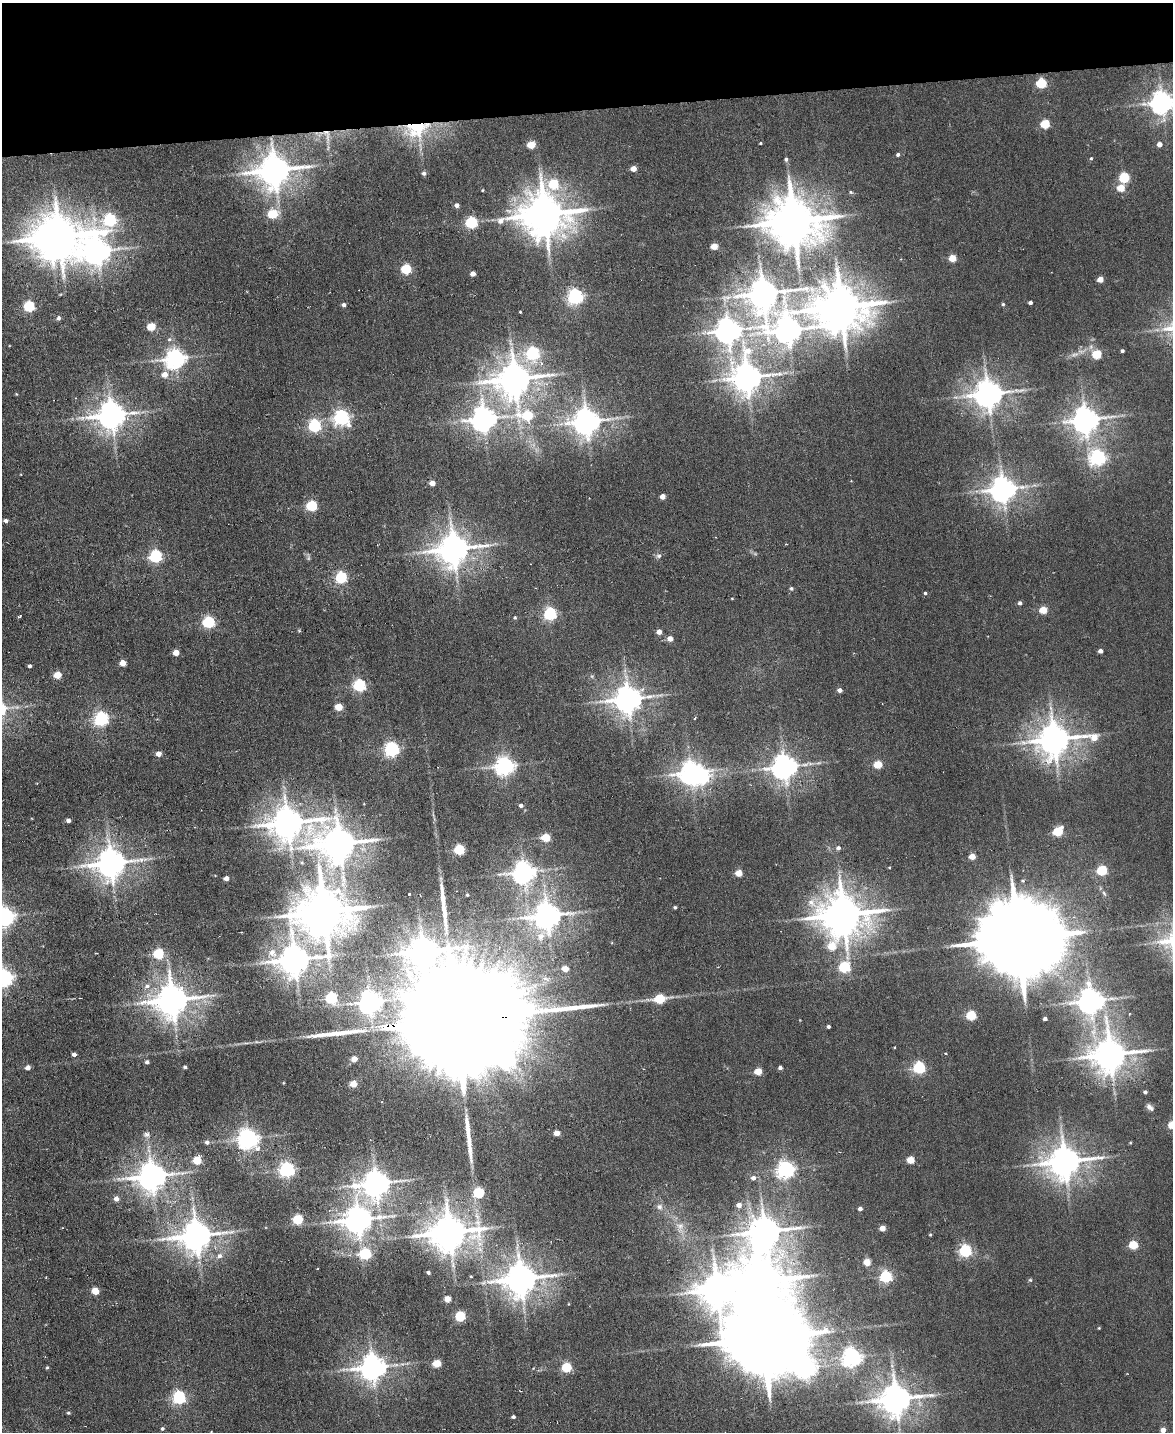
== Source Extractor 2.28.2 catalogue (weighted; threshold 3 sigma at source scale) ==
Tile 3 of 4 x 3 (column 3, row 1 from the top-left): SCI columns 2341-3511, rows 3098-4527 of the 4681 x 4658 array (HDU 1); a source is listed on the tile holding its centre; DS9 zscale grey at full resolution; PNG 1175 x 1434 px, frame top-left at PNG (2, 3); no overlay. Shown black and unused: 7% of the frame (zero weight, under 3 of 6 exposures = <1% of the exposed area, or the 3 px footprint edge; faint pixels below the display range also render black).
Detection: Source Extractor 2.28.2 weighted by HDU 2 'WHT'; one run over the whole footprint, this tile lists its part. Background 0.00663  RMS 0.0082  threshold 0.0334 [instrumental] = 3 sigma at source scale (4.09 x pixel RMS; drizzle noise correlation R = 1.36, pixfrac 0.8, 0.05/0.05 arcsec/px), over >= 5 px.
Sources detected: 217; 1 too faint to see at this stretch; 4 inside a brighter object's white glare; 3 long thin detections or spike segments (spike, bleed or trail) — not listed; the other 209 listed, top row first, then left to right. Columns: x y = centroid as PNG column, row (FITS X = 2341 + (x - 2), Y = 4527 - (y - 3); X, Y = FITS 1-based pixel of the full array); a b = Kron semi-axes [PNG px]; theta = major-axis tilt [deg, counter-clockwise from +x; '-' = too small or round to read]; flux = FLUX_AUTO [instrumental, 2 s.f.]
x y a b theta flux
1041 83 5 5 - 55
1162 102 7 7 - 670
1045 124 5 5 - 36
417 129 35 23 16 47
326 133 11 6 -11 4.8
761 143 3 3 - 0.79
1159 144 5 4 - 5
531 145 5 4 - 24
898 154 5 4 - 1.7
1091 158 5 4 - 0.86
786 159 5 5 - 1.6
633 169 4 4 - 8
275 170 11 9 11 1600
424 173 5 4 - 2.3
1124 178 5 5 - 62
553 184 6 5 - 40
1121 188 5 5 - 18
482 190 4 3 - 0.58
851 192 6 4 -23 1.1
457 205 4 4 - 3.2
273 214 6 5 - 41
545 214 14 12 0 2900
110 220 11 7 42 130
794 221 15 13 -8 3900
471 223 5 5 - 97
59 236 11 9 -77 2600
714 246 5 4 - 13
97 251 19 13 3 920
952 258 5 4 - 17
406 269 5 5 - 56
473 274 4 4 - 5.1
1100 279 4 4 - 9.6
763 293 10 9 - 1400
575 296 6 6 - 260
1030 303 4 3 - 2.2
1003 304 4 4 - 1.1
344 305 4 4 - 2.2
29 306 5 5 - 75
841 307 16 13 -2 3500
520 312 3 2 - 0.69
58 318 5 4 - 2.2
151 327 5 4 - 28
728 330 9 8 - 850
788 330 11 9 -2 1000
169 339 7 6 - 2
1122 351 3 3 - 1.5
533 353 6 6 - 120
1097 354 5 5 - 40
175 359 7 6 - 450
165 375 6 5 - 8.2
747 377 10 9 - 1300
515 379 11 9 13 1800
16 394 4 3 - 0.59
988 394 9 8 - 1200
112 415 9 8 - 1200
527 416 10 6 -26 49
341 417 6 6 - 260
484 419 8 7 - 830
1085 420 8 8 - 1000
586 421 8 8 - 1000
315 426 6 5 - 110
1098 458 6 6 - 250
432 483 4 4 - 8
1003 489 8 7 - 960
662 496 4 4 - 7.2
312 506 5 5 - 74
6 520 4 3 - 2.6
454 549 10 9 - 1500
156 556 6 5 - 130
659 556 7 5 22 1.8
341 577 5 5 - 100
791 588 6 5 - 1.3
925 593 4 4 - 1.2
1020 603 4 4 - 2.3
1043 610 5 4 - 24
550 614 5 5 - 140
19 616 4 2 - 0.94
515 618 4 4 - 1.1
209 622 6 5 - 100
659 632 4 4 - 6.2
670 639 4 4 - 6.8
1100 651 4 4 - 3.8
176 653 4 4 - 11
123 663 5 4 - 11
30 666 3 3 - 2
57 675 5 4 - 20
359 685 5 5 - 110
840 690 4 4 - 3.8
628 699 8 8 - 1100
339 707 5 4 - 23
695 718 5 2 - 0.72
101 719 6 6 - 200
1054 739 14 9 4 1600
392 749 6 6 - 210
158 754 4 4 - 6.6
878 764 5 4 - 29
505 766 7 6 - 420
784 767 8 7 - 850
691 772 7 7 - 650
521 805 4 4 - 2.9
68 820 4 4 - 2.5
288 823 12 10 0 1600
1058 831 6 5 - 45
546 838 5 5 - 28
339 844 12 10 3 1900
838 848 5 5 - 2.2
459 850 5 5 - 55
972 856 4 4 - 11
111 863 10 8 10 1300
1102 870 5 5 - 58
524 872 7 7 - 630
739 873 5 4 - 16
226 878 4 4 - 5.1
1104 893 7 4 -46 1.4
467 895 3 3 - 0.9
675 907 4 3 - 1.3
324 912 14 13 - 4000
843 915 13 11 -3 2800
5 916 7 6 - 450
547 916 9 8 - 1000
541 936 15 10 64 7.6
1019 939 26 19 1 14000
832 946 16 10 -22 25
423 951 9 8 - 1200
272 953 12 9 -46 7.1
158 954 5 5 - 61
295 960 9 8 - 1500
844 967 5 5 - 76
565 969 4 4 - 11
4 978 6 6 - 380
147 986 8 5 14 3.1
331 998 5 5 - 89
660 999 7 5 7 44
172 1000 10 9 - 1600
1091 1001 8 8 - 910
370 1002 7 7 - 670
971 1016 5 5 - 48
1045 1019 4 3 - 2.6
453 1021 81 22 4 83000
828 1026 3 3 - 1.8
74 1054 4 4 - 3.2
945 1054 3 3 - 0.96
1110 1055 10 10 - 1800
354 1059 4 4 - 10
147 1062 4 4 - 2.1
185 1067 4 3 - 1.2
28 1068 4 4 - 5.1
780 1068 4 4 - 2.2
919 1068 6 5 - 100
758 1071 5 5 - 16
353 1084 5 4 - 15
1145 1092 4 4 - 1.9
1150 1107 10 6 -43 3.1
1172 1125 5 4 - 24
557 1133 4 4 - 10
146 1134 10 7 -4 2.8
248 1139 7 7 - 490
207 1142 5 5 - 2.7
197 1160 5 5 - 28
910 1160 5 4 - 21
1065 1162 10 9 - 1600
786 1169 6 6 - 350
287 1170 6 6 - 230
152 1176 9 8 - 1200
753 1178 6 6 - 3.4
376 1184 9 8 - 1000
478 1193 5 5 - 71
116 1199 5 5 - 4.7
739 1205 5 5 - 5.6
660 1207 9 8 - 3.3
860 1209 4 4 - 2.7
298 1220 5 5 - 53
358 1220 9 8 - 1100
680 1226 11 9 14 4.7
882 1228 4 4 - 10
450 1232 12 9 6 2200
765 1232 12 10 59 1600
930 1235 4 3 - 0.79
196 1236 10 9 - 1400
1133 1245 5 5 - 36
965 1251 5 5 - 120
365 1254 6 5 - 88
220 1256 7 6 - 3
867 1262 5 4 - 17
428 1273 4 3 - 1.6
812 1275 7 4 0 1.8
471 1276 4 3 - 0.65
886 1277 5 5 - 110
521 1279 10 9 - 1700
1030 1280 6 4 -42 1
484 1282 7 4 71 1.6
717 1290 12 11 - 1700
95 1291 5 4 - 20
447 1299 4 4 - 11
569 1304 4 3 - 0.53
460 1316 5 5 - 61
1099 1328 3 3 - 0.66
763 1338 24 17 3 14000
852 1357 7 6 - 420
437 1363 5 4 - 25
47 1367 5 3 - 1
373 1367 8 8 - 900
566 1367 5 5 - 49
179 1398 5 5 - 150
896 1399 10 8 11 1500
68 1413 3 3 - 1.2
513 1417 4 3 - 2.1
162 1429 4 4 - 1.4
1163 1430 4 4 - 5.9
Overlapping masked pixels (flux is a lower limit): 3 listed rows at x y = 417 129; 326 133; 453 1021
Isophote crosses this tile's border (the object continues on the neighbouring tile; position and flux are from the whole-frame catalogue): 4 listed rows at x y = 1162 102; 5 916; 4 978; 1172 1125